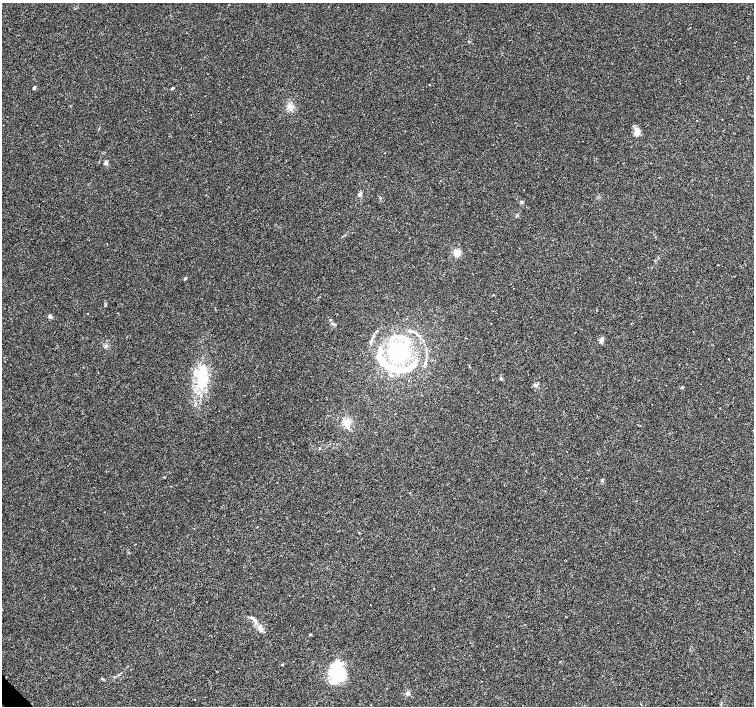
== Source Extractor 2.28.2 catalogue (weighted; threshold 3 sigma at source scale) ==
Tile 7 of 4 x 4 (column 3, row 2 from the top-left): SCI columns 3009-4512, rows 2965-4372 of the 6022 x 5995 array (HDU 1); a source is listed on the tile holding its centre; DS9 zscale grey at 2 x 2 block average (1 PNG px = mean of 2 x 2 image px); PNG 756 x 708 px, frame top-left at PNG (2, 3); no overlay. Shown black and unused: <1% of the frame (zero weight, under 3 of 4 exposures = <1% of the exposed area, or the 3 px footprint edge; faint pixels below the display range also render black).
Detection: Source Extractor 2.28.2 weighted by HDU 2 'WHT'; one run over the whole footprint, this tile lists its part. Background 0.00756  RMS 0.0021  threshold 0.00959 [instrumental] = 3 sigma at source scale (4.5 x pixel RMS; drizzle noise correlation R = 1.50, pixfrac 1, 0.0396/0.0396 arcsec/px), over >= 5 px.
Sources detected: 38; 2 inside a brighter object's white glare — not listed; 7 inside a brighter listed object's ellipse — not listed separately; the other 29 listed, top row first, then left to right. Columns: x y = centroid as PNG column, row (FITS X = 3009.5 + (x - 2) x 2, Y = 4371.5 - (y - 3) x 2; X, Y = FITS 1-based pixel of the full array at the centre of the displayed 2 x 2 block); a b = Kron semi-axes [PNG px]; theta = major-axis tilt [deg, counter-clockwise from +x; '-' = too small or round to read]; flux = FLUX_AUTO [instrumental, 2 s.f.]
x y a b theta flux
429 84 2 2 - 0.25
34 87 3 2 - 1.4
172 88 4 3 - 0.63
290 106 7 6 - 2.4
637 132 3 3 - 14
105 163 6 3 8 0.93
360 195 6 3 42 1.1
517 215 3 3 - 0.38
457 252 7 7 - 3.5
185 278 3 2 - 0.89
50 316 2 2 - 5
332 323 5 3 - 0.86
410 331 8 3 -26 1.1
601 339 5 4 - 1.8
371 341 9 3 76 1.3
399 352 24 21 -41 37
201 375 24 13 -61 15
501 379 4 3 - 0.58
535 385 6 4 -31 1.1
682 387 3 2 - 0.36
347 423 9 8 - 4
164 477 2 2 - 0.31
602 480 4 3 - 0.7
171 486 2 2 - 0.17
255 620 15 4 -56 3
310 634 3 2 - 0.35
282 664 2 2 - 0.68
340 677 48 14 -79 14
407 693 6 4 18 1
Diffuse or blended objects may show on this block-average render without a row.